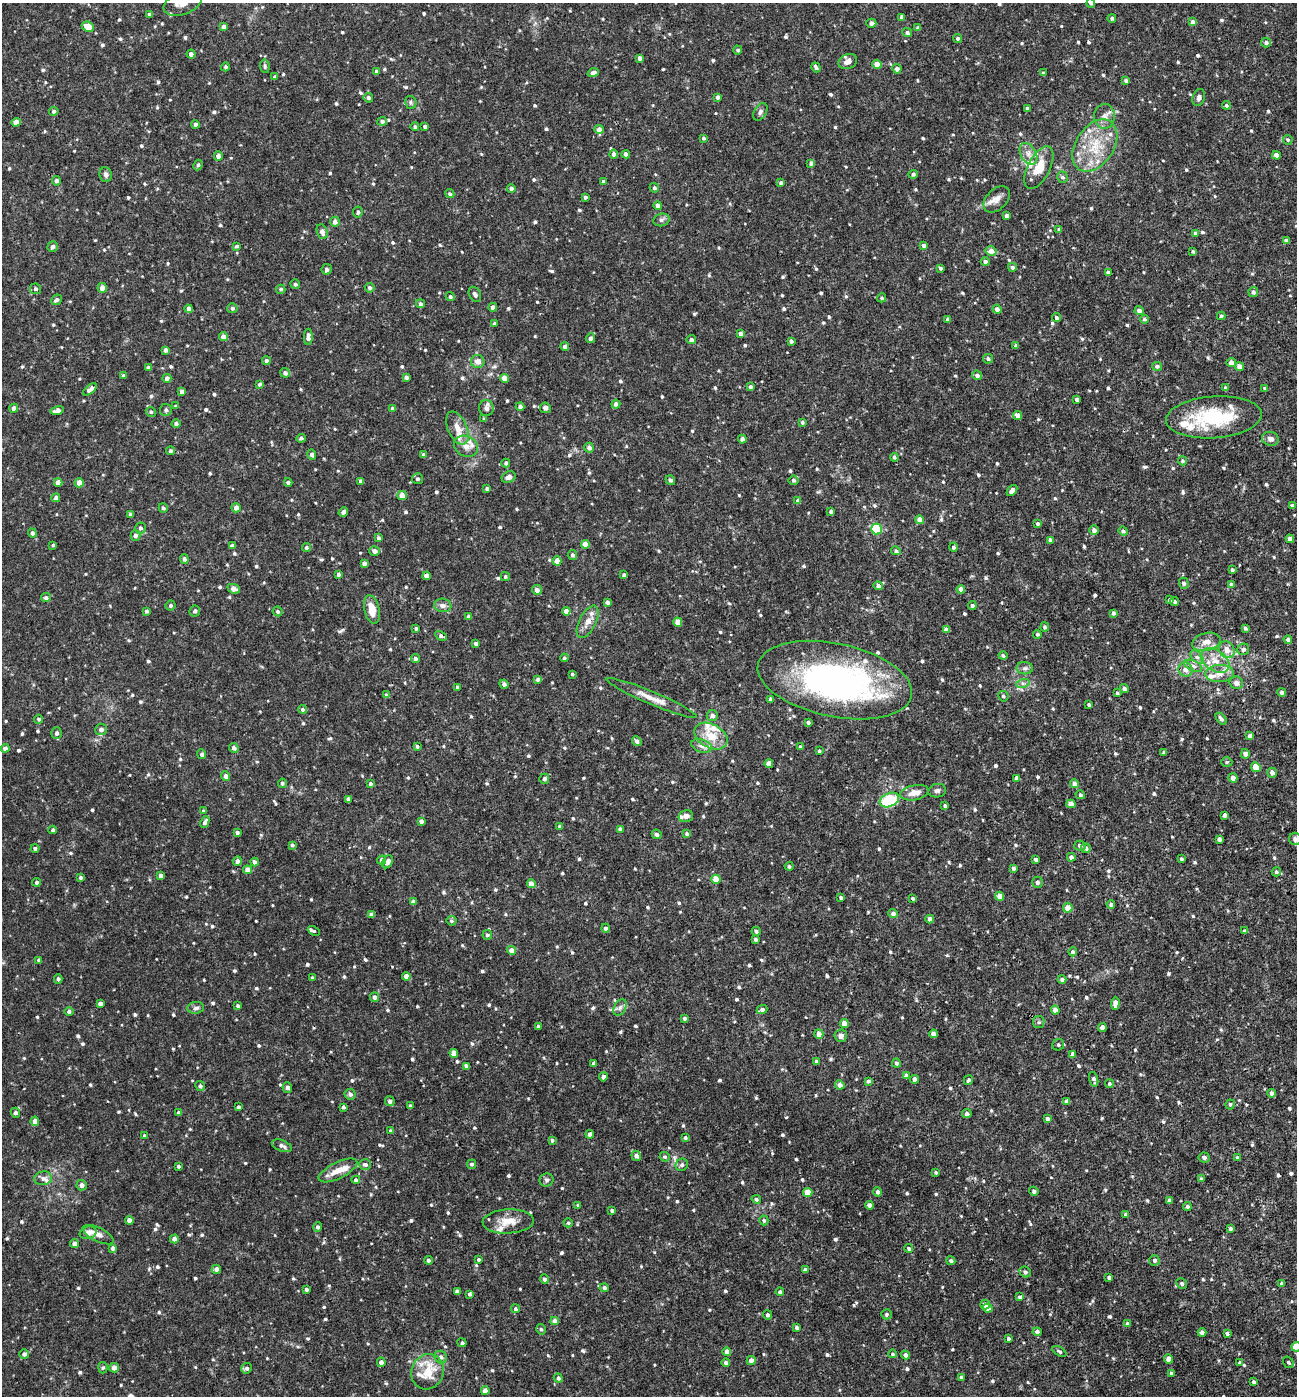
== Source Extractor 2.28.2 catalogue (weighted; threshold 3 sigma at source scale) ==
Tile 6 of 4 x 4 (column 2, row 2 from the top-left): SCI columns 1435-2729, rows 2791-4184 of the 5592 x 5579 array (HDU 1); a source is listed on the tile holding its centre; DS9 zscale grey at full resolution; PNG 1299 x 1398 px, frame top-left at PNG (2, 3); each listed source drawn as its Kron ellipse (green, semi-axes under 4 px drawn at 4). Shown black and unused: <1% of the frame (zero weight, under 3 of 4 exposures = <1% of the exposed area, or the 3 px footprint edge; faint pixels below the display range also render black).
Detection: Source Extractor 2.28.2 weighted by HDU 2 'WHT'; one run over the whole footprint, this tile lists its part. Background 0.019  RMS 0.0026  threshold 0.0117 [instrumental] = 3 sigma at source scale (4.5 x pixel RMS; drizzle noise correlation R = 1.50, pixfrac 1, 0.05/0.05 arcsec/px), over >= 5 px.
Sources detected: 928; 1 inside a brighter object's white glare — neither listed nor drawn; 18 inside a brighter listed object's ellipse — not listed separately; of the other 909, all 500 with FLUX_AUTO >= 0.474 (the completeness limit of this list) listed and drawn (409 fainter detections not listed), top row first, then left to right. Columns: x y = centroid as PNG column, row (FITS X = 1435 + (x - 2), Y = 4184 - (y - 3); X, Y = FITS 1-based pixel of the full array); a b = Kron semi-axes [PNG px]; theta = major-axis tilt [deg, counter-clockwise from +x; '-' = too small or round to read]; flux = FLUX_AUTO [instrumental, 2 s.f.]
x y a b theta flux
183 3 20 11 20 2.7
1091 3 5 4 - 0.53
149 14 4 3 - 0.57
902 17 4 3 - 0.7
1112 18 4 4 - 0.59
1193 22 4 4 - 1.4
871 23 5 4 - 1
88 27 6 5 - 3.7
224 27 4 4 - 1.2
918 28 4 4 - 0.53
907 33 5 4 - 0.57
958 38 4 4 - 0.58
1266 43 5 5 - 0.77
738 50 4 4 - 0.62
191 54 4 4 - 0.91
640 58 4 4 - 0.9
848 62 9 7 23 1.7
877 64 4 4 - 3.2
265 66 7 4 -82 0.55
225 67 4 4 - 0.48
816 67 5 3 - 0.68
897 69 5 4 - 1.1
376 72 4 4 - 0.61
593 73 5 4 - 1.1
1043 73 4 3 - 0.5
275 77 4 4 - 0.57
1126 81 4 4 - 0.63
718 97 4 3 - 0.73
368 98 5 4 - 0.63
1199 98 9 6 71 0.82
411 102 6 5 - 0.49
1226 105 4 4 - 0.62
1027 108 3 3 - 0.63
54 111 5 4 - 0.57
760 112 9 6 59 0.79
1104 116 12 10 88 1.9
382 121 5 4 - 0.62
16 122 4 4 - 2
195 124 4 4 - 0.76
425 126 4 3 - 0.67
415 127 4 4 - 0.57
599 129 4 4 - 1.5
704 138 4 4 - 0.54
1288 140 5 4 - 0.5
1095 145 29 19 56 10
614 154 4 4 - 1.1
626 154 4 3 - 0.87
1028 154 12 7 -60 1.7
1276 155 4 4 - 1.6
218 156 4 4 - 0.98
811 163 4 3 - 0.65
198 165 5 4 - 0.59
1039 168 23 11 63 5.2
913 174 5 4 - 0.57
106 175 7 6 - 0.91
1062 177 5 5 - 0.65
56 181 4 4 - 0.73
603 182 4 3 - 0.72
781 183 4 4 - 0.54
654 188 5 4 - 0.6
511 189 4 4 - 0.73
450 194 5 4 - 0.48
585 197 4 3 - 0.6
997 199 15 10 45 2
658 206 4 4 - 1.2
358 212 5 5 - 0.68
1007 216 4 4 - 1.2
661 220 8 6 15 0.71
335 222 5 5 - 0.98
1059 229 4 3 - 0.51
322 232 8 5 -72 1.2
1195 233 4 3 - 0.5
1286 241 4 4 - 1.2
923 245 3 3 - 0.65
237 246 4 4 - 0.52
53 247 5 5 - 0.79
991 251 5 5 - 1.7
1193 251 3 3 - 0.48
985 262 4 4 - 0.76
1012 267 4 4 - 0.73
940 268 4 4 - 0.48
327 269 5 5 - 0.68
1108 272 4 3 - 0.76
295 284 5 4 - 0.58
102 288 5 4 - 1.5
370 288 5 4 - 0.65
35 289 5 5 - 0.56
281 289 4 4 - 0.55
1253 292 5 4 - 0.8
475 294 8 5 -62 0.7
450 297 5 4 - 0.57
882 298 4 4 - 0.53
56 300 6 4 42 0.78
420 304 4 4 - 0.62
493 307 4 4 - 0.86
232 308 5 5 - 0.61
189 309 4 4 - 1.4
997 309 4 4 - 1.2
1139 311 4 4 - 1.1
1221 316 4 4 - 0.55
1056 318 5 4 - 0.49
948 319 4 4 - 0.92
1144 319 4 4 - 0.49
494 323 4 4 - 0.51
740 334 4 4 - 0.94
223 337 4 4 - 1.5
308 337 8 4 89 1.4
590 338 5 4 - 0.86
691 340 4 4 - 0.74
791 341 4 3 - 0.7
1016 346 4 3 - 0.61
565 347 4 4 - 0.95
166 350 4 4 - 0.94
988 359 5 4 - 0.57
266 361 4 4 - 0.66
478 361 7 6 - 1.7
1231 363 5 4 - 1.8
1157 366 5 4 - 0.63
148 367 4 3 - 0.72
1239 367 4 4 - 2.1
285 373 5 4 - 0.9
977 375 5 4 - 0.84
124 376 4 4 - 0.59
406 377 4 4 - 0.86
167 378 4 4 - 1
504 378 4 4 - 3
259 384 4 4 - 0.51
750 387 3 3 - 0.62
1225 388 4 3 - 0.54
1265 388 4 4 - 0.54
90 389 8 4 42 1.3
182 392 4 4 - 1
1077 399 4 4 - 0.98
616 404 4 4 - 1.1
176 406 3 3 - 0.54
520 407 4 4 - 0.68
14 408 4 4 - 1.1
393 408 4 4 - 0.72
486 408 8 7 - 1.3
545 408 5 5 - 1.4
57 410 7 4 14 1.1
166 410 6 6 - 0.76
151 412 5 4 - 0.48
1018 415 4 4 - 1.6
1214 417 48 21 4 18
484 419 3 3 - 0.54
802 422 4 3 - 0.5
176 424 4 4 - 0.71
457 428 18 9 -65 3
301 438 4 4 - 0.64
742 439 4 4 - 0.94
1270 439 8 7 - 1.1
466 446 12 10 -25 2.3
589 448 5 4 - 1.3
171 451 4 4 - 0.51
312 454 5 4 - 0.79
423 455 4 3 - 0.71
894 457 4 3 - 0.48
1182 461 4 4 - 0.53
506 463 4 4 - 0.62
509 477 7 5 27 1.1
417 479 5 5 - 0.6
670 480 5 4 - 0.64
793 480 5 4 - 0.58
361 481 4 4 - 0.88
58 482 4 4 - 1.8
288 482 4 4 - 0.78
79 483 4 4 - 2.5
487 488 3 3 - 0.56
1012 491 6 4 50 1.3
402 495 5 4 - 2.6
56 498 4 4 - 0.95
798 501 4 4 - 1
1292 506 4 3 - 0.65
163 508 5 4 - 0.48
236 508 4 4 - 1.4
343 512 5 4 - 0.66
831 512 4 4 - 0.57
130 514 3 3 - 0.52
920 520 4 4 - 2.3
1037 524 4 3 - 0.54
140 528 5 5 - 0.61
876 529 5 5 - 21
1094 530 5 4 - 1.1
1123 531 5 4 - 0.52
32 533 4 4 - 0.82
135 535 5 5 - 0.93
378 538 4 4 - 0.59
1290 539 4 4 - 1.7
1050 540 4 4 - 0.73
585 544 4 4 - 2.8
53 545 3 3 - 0.48
232 546 4 4 - 0.96
954 547 5 4 - 0.67
306 548 4 4 - 0.56
375 551 5 5 - 1.1
896 551 5 4 - 0.58
572 555 5 4 - 0.6
184 559 5 4 - 0.72
557 561 4 4 - 2.5
364 563 4 4 - 1.2
1232 570 3 3 - 0.54
338 574 4 3 - 0.65
624 575 4 3 - 0.62
427 576 4 4 - 1.3
505 577 4 4 - 0.48
1184 583 5 4 - 0.6
1231 584 4 4 - 0.59
878 586 4 4 - 0.9
234 589 6 4 -24 1.9
961 589 4 4 - 1.4
537 590 5 5 - 1.1
46 598 5 4 - 0.61
1170 600 3 3 - 0.55
607 602 4 4 - 1
1175 602 4 3 - 0.49
170 605 5 4 - 0.57
443 605 8 7 - 1.1
972 606 4 4 - 0.53
372 609 14 7 -77 3.8
147 611 4 4 - 0.56
195 611 5 5 - 0.67
278 611 5 4 - 0.59
566 611 4 4 - 1.5
1113 613 4 3 - 0.73
469 617 4 4 - 1
588 622 17 8 63 2.6
678 622 4 4 - 3.2
1045 627 4 4 - 0.6
1245 628 4 3 - 0.59
416 629 3 3 - 0.5
946 630 4 4 - 1.1
1037 634 4 4 - 0.52
441 636 6 4 -27 0.63
1288 639 4 4 - 1.1
1206 642 14 9 13 2.3
476 644 4 3 - 0.78
1243 649 6 5 - 0.72
1227 650 9 7 -54 2.2
1003 655 4 4 - 0.52
1197 657 8 5 -43 0.79
415 658 4 4 - 0.71
564 658 4 4 - 0.52
1215 660 16 10 -34 3.5
1193 666 9 5 -25 0.9
1025 668 8 6 -1 0.78
1185 669 7 6 - 1.7
1219 673 14 8 3 2.3
572 674 3 3 - 0.49
538 679 4 4 - 0.74
835 680 78 36 -12 82
1023 683 7 4 17 0.59
1236 683 7 6 - 1.3
504 684 5 4 - 0.73
457 687 3 3 - 0.52
1124 688 4 4 - 0.73
1282 692 4 4 - 0.8
1117 693 4 4 - 0.52
386 695 4 4 - 0.48
1003 696 5 5 - 0.51
652 698 49 6 -23 3.7
771 699 4 3 - 0.74
1089 705 3 3 - 0.51
302 709 4 4 - 0.53
712 715 5 5 - 1.3
39 719 4 4 - 0.47
1221 719 7 4 -53 0.84
808 722 3 3 - 0.58
101 729 6 6 - 1
57 733 6 5 - 0.79
711 736 18 11 -29 5.5
1250 736 4 4 - 1.4
637 741 5 4 - 0.85
417 746 4 4 - 0.51
701 746 10 6 -17 1.1
801 747 4 4 - 0.53
5 748 4 4 - 0.58
234 748 5 4 - 1.1
819 751 3 3 - 0.54
1164 752 4 3 - 0.51
202 754 5 4 - 0.64
1245 754 4 4 - 1.2
1227 762 6 4 2 0.48
769 764 4 4 - 2.4
1256 767 5 4 - 4.5
1272 773 5 4 - 1.1
225 776 5 4 - 1.1
1017 778 4 4 - 1
1233 778 4 4 - 1.5
544 779 5 5 - 0.71
282 783 5 4 - 0.57
370 783 4 4 - 0.49
1074 784 5 4 - 1.2
937 791 9 6 10 0.77
914 793 14 7 11 2.4
1080 795 5 4 - 0.51
348 799 4 4 - 0.68
889 800 10 6 24 14
1071 804 4 4 - 2
945 806 4 3 - 0.48
203 811 4 4 - 0.52
1225 815 4 4 - 0.78
686 816 7 6 - 1.2
421 821 4 4 - 0.84
205 822 6 4 64 0.98
560 826 4 3 - 0.56
620 829 4 4 - 0.88
53 830 4 4 - 0.57
237 832 4 3 - 0.67
657 834 5 4 - 0.67
687 834 4 4 - 0.56
1219 839 4 4 - 0.89
1295 839 6 6 - 0.85
292 845 4 3 - 0.55
1080 846 5 5 - 0.83
1086 848 5 4 - 0.75
35 849 4 4 - 0.55
1071 857 4 4 - 0.98
1036 859 4 3 - 0.7
1181 859 3 3 - 0.49
382 860 4 4 - 1.1
237 861 5 4 - 1
255 862 4 4 - 0.77
388 862 7 5 56 1.5
789 866 4 4 - 0.5
1013 868 3 3 - 0.54
248 870 4 4 - 2.3
1276 872 4 4 - 0.5
161 876 4 4 - 1.2
80 878 4 3 - 0.57
716 879 5 4 - 3.8
36 882 4 4 - 0.56
1037 882 5 5 - 0.67
531 884 4 4 - 1.9
1000 896 4 4 - 2.8
841 898 4 3 - 0.62
913 898 3 3 - 0.57
413 902 4 4 - 0.91
1111 904 4 4 - 0.63
1068 908 5 4 - 2.5
893 913 5 4 - 0.99
371 915 4 4 - 1
930 919 4 4 - 1.5
451 921 5 5 - 0.56
606 928 4 4 - 0.76
314 931 6 4 -28 0.55
756 931 4 4 - 0.63
1244 931 4 3 - 0.53
487 935 4 4 - 0.59
755 939 4 4 - 0.59
512 950 5 4 - 1.8
1073 952 4 4 - 0.77
39 960 4 4 - 0.58
406 976 4 4 - 1.7
312 978 4 3 - 0.54
58 979 4 4 - 0.61
1062 979 4 4 - 0.65
374 997 5 4 - 0.87
1115 1003 6 4 87 1.8
100 1004 4 4 - 1.1
238 1006 4 3 - 0.48
196 1008 8 6 5 0.86
620 1008 9 5 63 0.97
762 1010 5 4 - 0.93
1055 1010 4 4 - 1.3
69 1011 4 4 - 0.71
685 1018 4 3 - 0.59
1039 1022 6 5 - 0.52
844 1023 4 4 - 2.8
538 1026 3 3 - 0.54
1102 1027 4 4 - 1.8
819 1034 4 4 - 2
933 1034 4 4 - 1.5
841 1036 6 6 - 1.3
1058 1045 6 5 - 0.52
454 1053 4 4 - 2.3
1073 1054 4 4 - 1.1
816 1061 4 4 - 0.58
594 1063 4 3 - 0.69
896 1063 4 4 - 0.66
466 1066 4 3 - 0.86
906 1076 4 4 - 0.88
603 1077 4 4 - 1.2
915 1079 4 4 - 1.4
1094 1079 7 4 -73 0.77
968 1080 5 4 - 0.54
868 1081 4 4 - 0.59
1109 1084 4 4 - 0.59
840 1085 5 4 - 1.2
200 1086 5 4 - 0.68
287 1088 5 5 - 1.1
1271 1093 4 4 - 1.1
350 1094 5 5 - 0.82
390 1101 5 4 - 0.77
1067 1101 4 4 - 0.71
1230 1104 5 4 - 0.5
410 1106 4 3 - 0.5
238 1107 3 3 - 0.51
343 1107 3 3 - 0.59
15 1113 5 4 - 0.78
179 1113 4 3 - 0.78
967 1114 5 4 - 0.84
1047 1119 4 3 - 0.66
35 1121 5 4 - 1.6
390 1131 4 4 - 0.52
590 1134 4 4 - 0.99
145 1136 4 3 - 0.55
685 1138 4 4 - 0.49
552 1140 4 3 - 0.56
282 1146 10 5 -22 0.95
636 1156 5 4 - 1
665 1157 5 4 - 0.5
1204 1157 5 5 - 0.71
1237 1158 4 3 - 0.59
365 1164 6 5 - 0.76
472 1164 5 4 - 0.64
682 1165 6 6 - 0.77
178 1166 4 3 - 0.53
338 1170 21 8 26 3.3
936 1172 3 3 - 0.48
43 1178 9 7 7 1.2
1201 1179 4 3 - 0.57
356 1180 4 4 - 0.56
546 1180 7 6 - 0.64
82 1185 5 5 - 1.2
1034 1191 5 4 - 0.67
877 1192 4 4 - 0.89
808 1193 4 4 - 3.5
756 1199 5 4 - 0.57
1170 1201 4 4 - 1.2
578 1205 3 3 - 0.48
869 1205 4 4 - 1.2
1187 1206 4 4 - 0.63
612 1210 3 3 - 0.56
1126 1214 3 3 - 0.59
129 1220 4 4 - 1.2
764 1220 5 4 - 0.53
508 1221 25 12 3 4.2
568 1223 4 4 - 0.54
318 1227 5 4 - 0.68
1230 1229 3 3 - 0.6
88 1233 8 6 15 2
98 1235 17 7 -26 1.6
174 1239 4 4 - 1.3
74 1244 4 4 - 1.1
113 1248 4 4 - 0.85
909 1248 4 4 - 0.53
428 1260 4 4 - 0.57
479 1260 4 4 - 0.5
1154 1260 5 5 - 0.73
951 1261 4 4 - 0.7
216 1269 5 4 - 0.98
805 1270 4 4 - 0.59
1025 1272 6 5 - 0.71
1109 1278 4 3 - 0.69
544 1279 4 4 - 0.69
1182 1283 5 5 - 0.64
1282 1284 4 4 - 0.6
604 1288 4 4 - 0.59
306 1290 4 3 - 0.64
457 1291 4 4 - 0.95
780 1292 4 4 - 0.69
469 1294 4 4 - 0.57
1019 1297 4 3 - 0.55
985 1305 5 4 - 1.2
988 1308 5 4 - 1.6
515 1309 4 4 - 0.53
886 1314 5 5 - 0.58
767 1315 4 4 - 0.64
555 1321 4 4 - 1.8
1127 1324 4 4 - 0.64
796 1328 4 3 - 0.68
541 1329 5 5 - 0.54
1037 1332 4 4 - 0.9
1202 1333 4 4 - 1.1
1227 1334 3 3 - 0.49
1008 1339 4 3 - 0.55
462 1343 5 4 - 0.49
1296 1347 5 5 - 6.6
1059 1351 8 4 -31 0.52
727 1352 4 4 - 1.5
24 1354 5 5 - 0.81
893 1354 4 4 - 0.52
906 1355 4 4 - 1
441 1357 6 6 - 0.91
1169 1359 5 4 - 2
751 1360 4 4 - 1.3
381 1362 4 4 - 1.1
1288 1362 6 5 - 0.49
726 1363 4 4 - 0.73
1240 1363 4 4 - 0.57
103 1368 6 4 85 0.48
114 1368 5 4 - 1.7
247 1368 5 5 - 0.68
428 1372 18 16 68 8.6
1171 1373 3 3 - 0.49
961 1377 4 3 - 0.53
558 1378 5 4 - 0.7
1254 1382 3 3 - 0.63
485 1391 4 4 - 1.8
Overlapping masked pixels (flux is a lower limit): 2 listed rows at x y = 835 680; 889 800
Isophote crosses this tile's border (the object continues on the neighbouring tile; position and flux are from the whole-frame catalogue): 4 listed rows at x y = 183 3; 1091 3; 1295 839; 1296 1347